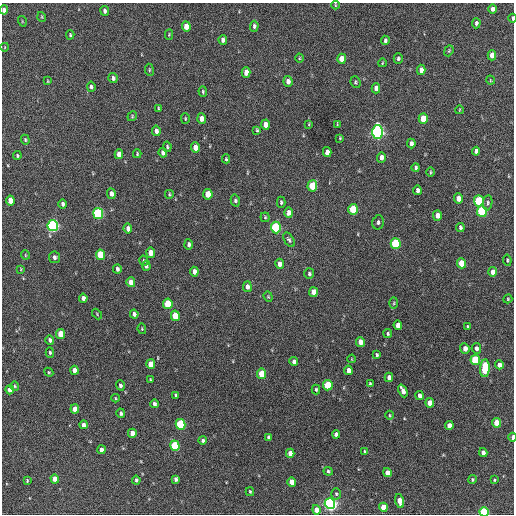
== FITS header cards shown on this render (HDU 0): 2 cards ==
NAXIS1  =                  512 / Axis length
NAXIS2  =                  512 / Axis length

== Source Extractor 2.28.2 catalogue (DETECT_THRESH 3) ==
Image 512 x 512 px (HDU 0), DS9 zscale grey, 1 PNG px = 1 image px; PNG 516 x 516 px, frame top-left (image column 1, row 512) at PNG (2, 3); each listed source drawn as its Kron ellipse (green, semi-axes under 4 px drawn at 4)
Background 219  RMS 15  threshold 43.7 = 3 sigma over >= 5 px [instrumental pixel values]
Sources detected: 178; all 178 listed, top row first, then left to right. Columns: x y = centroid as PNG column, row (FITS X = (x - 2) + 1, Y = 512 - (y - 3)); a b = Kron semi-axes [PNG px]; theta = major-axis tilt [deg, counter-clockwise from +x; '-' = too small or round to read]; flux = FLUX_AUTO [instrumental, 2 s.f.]
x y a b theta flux
335 5 4 3 - 830
493 9 4 4 - 3600
4 10 4 4 - 3500
105 11 5 3 - 2700
42 17 5 3 - 870
512 18 4 2 - 1800
22 21 5 3 - 890
476 23 5 4 - 2300
186 26 5 4 - 11000
254 26 5 4 - 2300
70 35 4 3 - 1200
169 35 5 4 - 1000
223 40 5 4 - 3500
385 40 5 3 - 2000
5 47 4 2 - 610
449 51 6 4 68 1100
492 55 5 4 - 8500
299 58 4 3 - 800
398 58 5 4 - 1900
342 59 5 4 - 14000
382 63 4 2 - 720
149 70 6 3 -83 1000
421 70 5 4 - 6000
246 72 5 4 - 9400
113 78 5 4 - 2600
490 80 5 3 - 750
48 81 4 2 - 710
288 81 5 4 - 4800
355 82 6 5 - 1400
91 87 5 4 - 2200
376 88 5 4 - 5400
203 92 5 3 - 1300
158 108 3 2 - 880
459 110 4 3 - 720
132 116 5 4 - 1200
185 119 5 3 - 920
202 119 5 4 - 5500
423 119 5 4 - 23000
309 124 4 2 - 750
337 124 4 2 - 770
265 125 5 4 - 8100
257 130 4 4 - 1200
156 131 5 4 - 4200
377 132 7 5 90 300000
340 138 4 3 - 930
25 140 5 4 - 1100
411 143 5 3 - 3300
167 147 5 4 - 1500
195 148 5 4 - 9300
476 151 4 4 - 3200
327 152 5 4 - 6100
163 153 5 4 - 4300
119 154 5 4 - 7700
137 154 4 3 - 1100
17 156 4 3 - 1100
381 157 5 4 - 4700
226 159 4 4 - 1200
416 168 4 4 - 1800
430 172 5 3 - 990
312 186 5 5 - 32000
417 190 5 3 - 3000
111 194 5 4 - 4500
169 194 4 3 - 990
208 194 5 4 - 19000
458 198 5 4 - 7700
10 200 5 4 - 10000
235 201 6 4 -76 2100
479 201 5 5 - 59000
281 202 6 4 -89 1500
488 203 7 4 82 1800
63 204 5 4 - 2500
353 209 5 4 - 49000
482 211 6 5 - 79000
289 213 5 4 - 5400
98 214 5 5 - 130000
437 215 5 4 - 7100
265 217 4 4 - 1100
378 222 7 5 75 2600
53 225 5 5 - 220000
460 227 4 3 - 1700
276 228 6 5 - 93000
128 229 5 4 - 4300
289 240 8 4 -57 1900
396 243 5 5 - 73000
189 244 5 4 - 2500
151 253 5 4 - 11000
25 255 5 3 - 730
100 255 5 4 - 36000
55 257 6 5 - 2900
507 260 5 3 - 1100
144 261 5 3 - 1300
461 263 5 4 - 19000
280 264 5 4 - 5300
146 266 5 4 - 2200
21 269 4 2 - 700
117 269 4 4 - 2400
194 272 5 4 - 6300
493 272 5 4 - 6700
309 274 5 5 - 1800
131 282 5 4 - 9100
247 287 5 4 - 4200
314 292 5 4 - 9500
268 297 5 4 - 1000
83 298 4 4 - 4400
508 299 4 4 - 970
394 303 6 3 89 1300
168 304 5 4 - 39000
97 314 6 3 -48 1100
134 314 4 4 - 3100
175 316 5 4 - 27000
398 325 5 4 - 8900
468 327 4 3 - 2300
142 329 5 4 - 970
61 334 5 4 - 18000
388 334 4 4 - 1300
50 340 5 4 - 2700
360 342 5 4 - 8600
476 348 5 4 - 3700
465 349 5 4 - 6500
50 353 5 4 - 1700
377 355 4 3 - 1500
352 359 4 2 - 640
475 360 5 4 - 52000
294 361 4 4 - 3400
151 364 5 4 - 19000
499 365 4 4 - 5800
485 368 9 4 86 58000
74 370 4 4 - 5900
348 370 5 4 - 6800
49 372 4 4 - 990
262 374 5 4 - 27000
389 377 4 4 - 6700
150 380 4 3 - 950
370 384 4 3 - 1400
120 385 5 4 - 2300
328 385 5 4 - 40000
15 386 4 4 - 1100
10 390 4 4 - 7200
316 390 5 3 - 1400
403 391 7 4 -66 6600
176 395 4 3 - 1800
420 396 4 4 - 4700
115 398 4 3 - 840
430 403 5 4 - 11000
154 404 4 3 - 2300
75 409 5 4 - 11000
121 413 5 4 - 2400
389 415 4 3 - 920
496 423 5 4 - 19000
181 424 5 5 - 80000
84 425 4 3 - 4200
449 426 4 4 - 7700
132 433 4 4 - 6400
336 434 4 4 - 3600
268 437 4 3 - 1600
513 437 4 2 - 4600
203 440 4 3 - 2300
175 446 5 4 - 60000
102 450 4 4 - 4800
365 451 4 4 - 1300
483 452 4 4 - 5200
290 453 4 4 - 7400
328 471 4 4 - 1500
387 473 4 4 - 7800
55 479 4 4 - 10000
176 479 4 3 - 2700
27 480 3 3 - 1000
136 480 4 3 - 1800
472 480 4 4 - 1300
494 480 3 3 - 930
292 482 5 4 - 12000
250 492 4 3 - 1300
336 494 5 5 - 1600
400 501 7 4 -76 12000
330 504 5 5 - 330000
383 507 5 4 - 17000
316 510 5 4 - 9800
484 512 4 4 - 75000
At the frame edge (FLAGS 8, measured only in part): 4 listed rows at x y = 4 10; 512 18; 513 437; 484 512